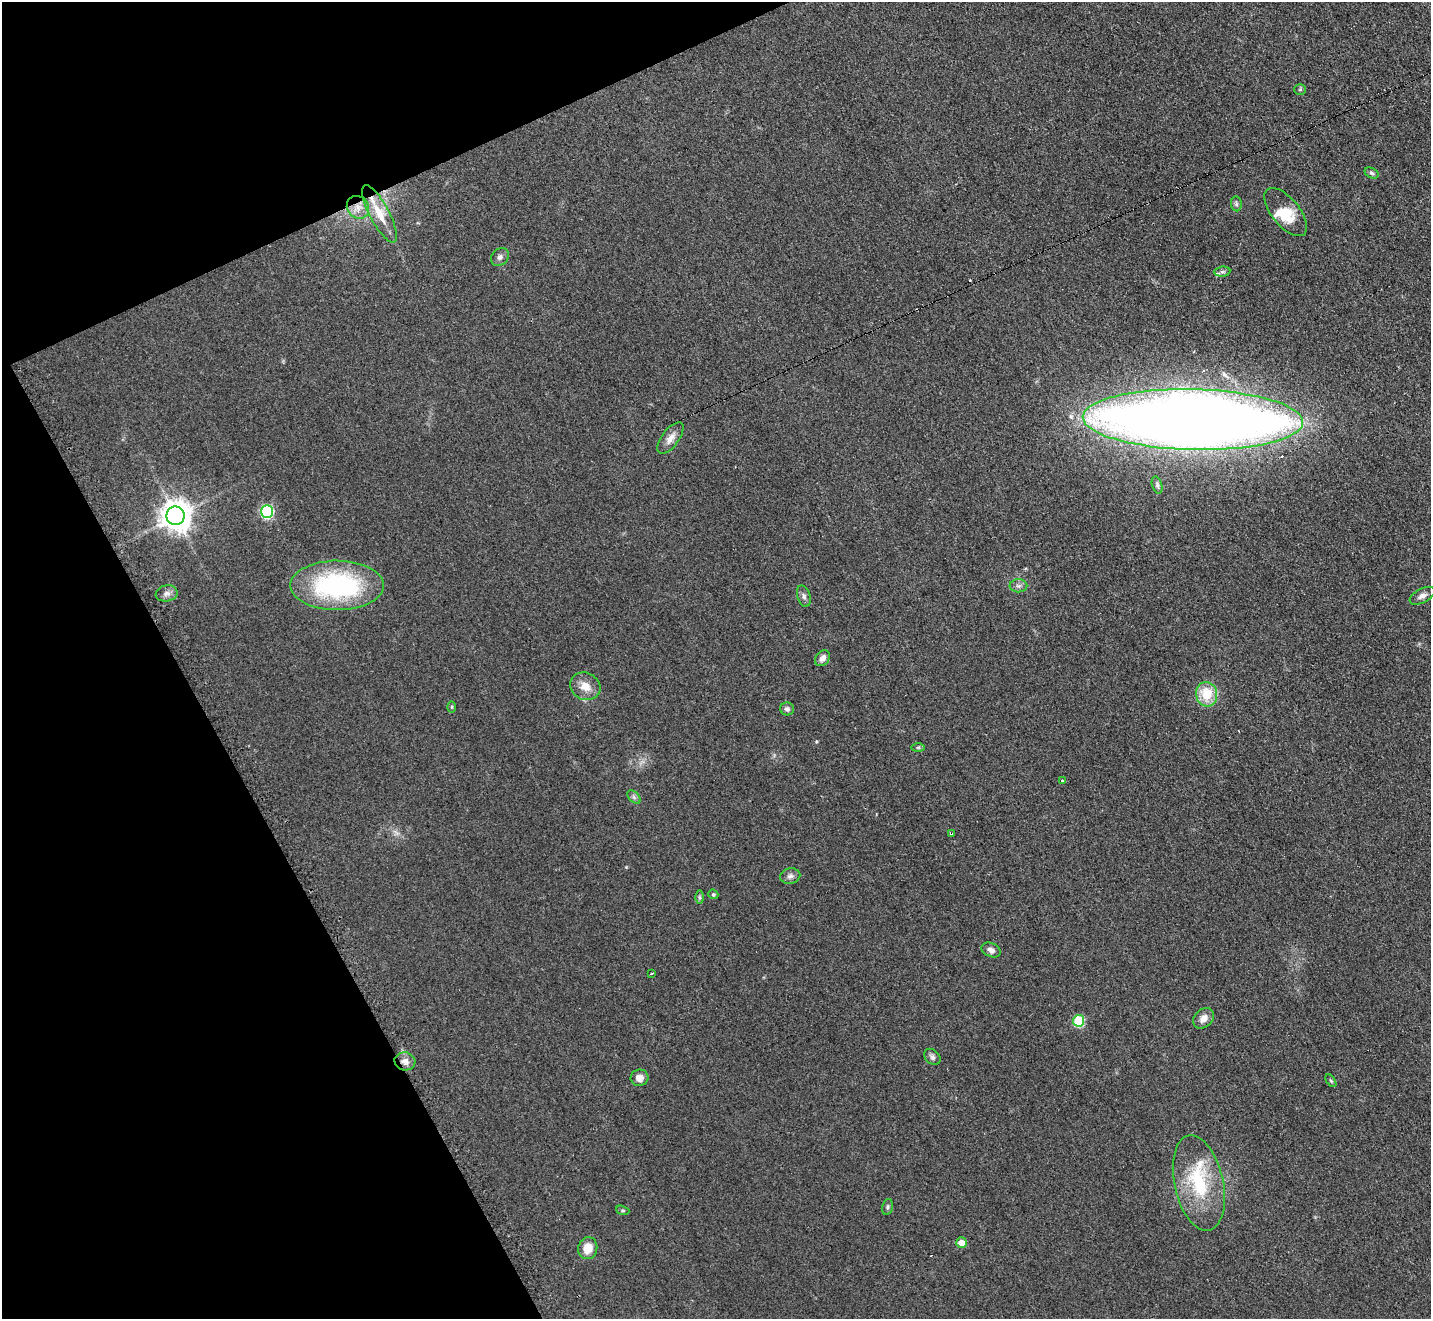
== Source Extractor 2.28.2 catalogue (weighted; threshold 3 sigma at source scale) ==
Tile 5 of 4 x 4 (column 1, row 2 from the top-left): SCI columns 8-1436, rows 2788-4104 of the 5742 x 5716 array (HDU 1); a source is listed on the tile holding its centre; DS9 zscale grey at full resolution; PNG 1433 x 1321 px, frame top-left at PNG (2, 2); each listed source drawn as its Kron ellipse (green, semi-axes under 4 px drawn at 4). Shown black and unused: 22% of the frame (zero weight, under 2 of 3 exposures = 2% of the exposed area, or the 3 px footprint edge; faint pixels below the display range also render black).
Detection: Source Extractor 2.28.2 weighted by HDU 2 'WHT'; one run over the whole footprint, this tile lists its part. Background 0.104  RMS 0.011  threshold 0.051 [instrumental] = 3 sigma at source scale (4.5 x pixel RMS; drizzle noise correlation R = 1.50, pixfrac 1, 0.05/0.05 arcsec/px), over >= 5 px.
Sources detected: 49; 2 cosmic-ray / hot-pixel residue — neither listed nor drawn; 4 inside a brighter listed object's ellipse — not listed separately; the other 43 listed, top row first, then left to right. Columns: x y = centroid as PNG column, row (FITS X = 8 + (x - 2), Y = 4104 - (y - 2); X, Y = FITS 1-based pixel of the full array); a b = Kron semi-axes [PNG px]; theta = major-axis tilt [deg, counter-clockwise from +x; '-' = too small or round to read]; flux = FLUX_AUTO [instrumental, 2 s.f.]
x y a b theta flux
1300 89 5 5 - 1.7
1372 173 7 5 -28 2.4
1236 204 7 5 -83 2.2
358 207 12 10 -47 11
1286 212 29 14 -50 27
379 214 32 9 -62 26
500 257 10 8 46 4
1222 272 8 5 6 2.3
1193 420 110 30 -1 2500
670 438 19 8 53 9.4
1157 485 9 5 -75 2.4
267 512 6 6 - 150
175 516 9 9 - 1700
337 585 47 25 0 170
1018 586 9 6 -1 3.8
167 593 11 8 11 5.4
804 596 11 6 -73 3.9
1422 596 13 7 28 5.4
822 658 9 6 50 6
585 686 15 13 -26 14
1207 694 12 10 -77 31
452 707 5 4 - 1.3
787 709 7 6 - 3.5
918 747 7 4 0 1.7
1062 781 3 3 - 3.3
634 797 8 5 -46 2.8
951 834 3 2 - 1.9
790 876 10 7 12 4.5
713 894 5 4 - 1.8
700 897 6 4 -89 1.9
991 950 10 7 -24 5
652 973 4 3 - 3
1203 1018 12 9 44 8.2
1079 1021 6 5 - 70
932 1057 9 7 -45 3.8
405 1061 10 9 - 7
639 1078 9 8 - 7.6
1331 1081 7 3 -54 1.6
1199 1183 48 24 -77 76
887 1207 8 5 76 2.2
623 1210 7 4 -19 1.7
961 1243 5 5 - 12
588 1248 11 9 76 16
Overlapping masked pixels (flux is a lower limit): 2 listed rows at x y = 358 207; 405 1061